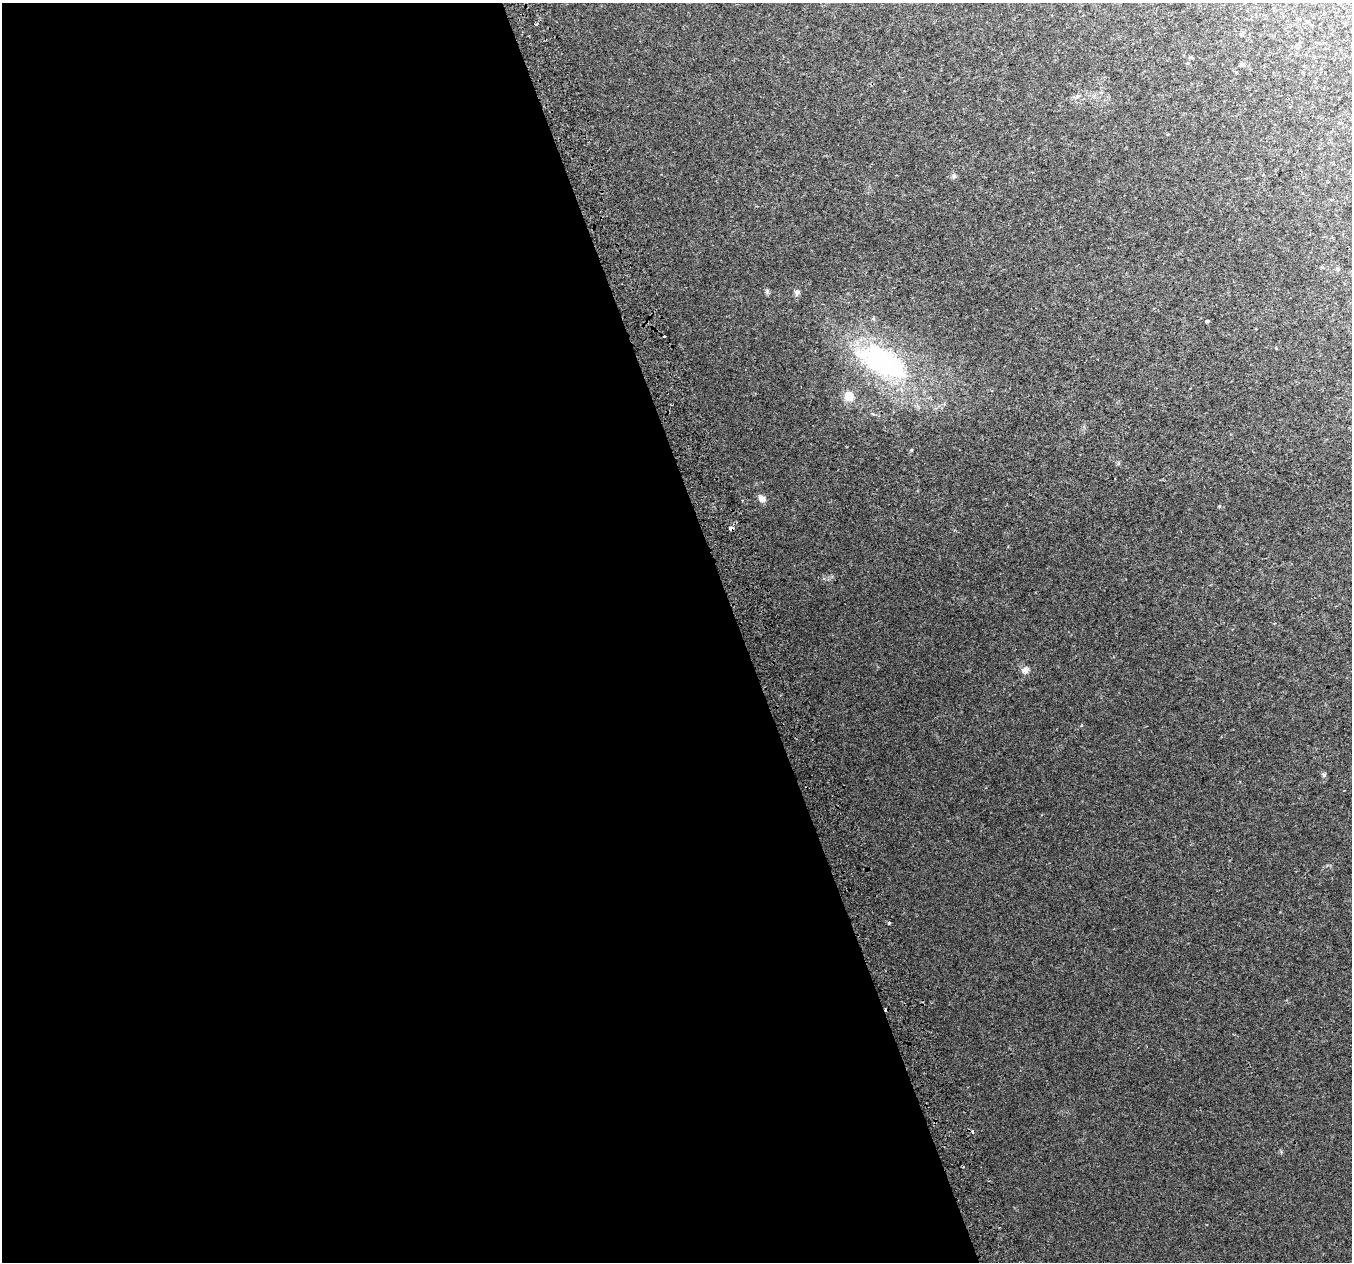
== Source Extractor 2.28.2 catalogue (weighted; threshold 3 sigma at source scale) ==
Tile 9 of 4 x 4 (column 1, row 3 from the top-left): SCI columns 44-1393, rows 1395-2654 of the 5483 x 5253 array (HDU 1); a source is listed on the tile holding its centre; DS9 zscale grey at full resolution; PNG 1354 x 1264 px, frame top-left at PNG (2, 3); no overlay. Shown black and unused: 55% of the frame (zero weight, under 2 of 3 exposures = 2% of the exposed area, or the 3 px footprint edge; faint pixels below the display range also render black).
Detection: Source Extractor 2.28.2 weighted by HDU 2 'WHT'; one run over the whole footprint, this tile lists its part. Background 0.0243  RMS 0.0073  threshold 0.0329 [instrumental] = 3 sigma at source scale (4.5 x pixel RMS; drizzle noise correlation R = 1.50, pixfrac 1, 0.0396/0.0396 arcsec/px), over >= 5 px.
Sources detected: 21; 4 cosmic-ray / hot-pixel residue — not listed; the other 17 listed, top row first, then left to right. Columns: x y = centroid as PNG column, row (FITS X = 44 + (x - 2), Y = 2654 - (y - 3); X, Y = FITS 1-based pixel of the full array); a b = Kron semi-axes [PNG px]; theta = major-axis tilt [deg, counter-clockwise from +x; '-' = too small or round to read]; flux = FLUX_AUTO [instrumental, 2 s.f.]
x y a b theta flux
537 24 5 3 - 0.98
1191 57 6 4 -2 0.84
1242 64 5 5 - 1
1077 96 6 5 - 1.5
954 176 7 5 23 1.4
797 292 8 7 - 1.8
1207 321 4 3 - 2.3
664 336 3 3 - 1.6
882 362 73 33 -28 120
849 396 11 11 - 8.2
911 450 4 4 - 0.66
762 499 9 8 - 3.7
1219 506 5 3 - 0.61
731 528 4 4 - 6
1025 670 10 8 37 3.2
1324 775 6 5 - 1
889 923 3 3 - 4.6
Overlapping masked pixels (flux is a lower limit): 1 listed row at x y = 731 528
Unlisted compact peaks at least as high as the median listed source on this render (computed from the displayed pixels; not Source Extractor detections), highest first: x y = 767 291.